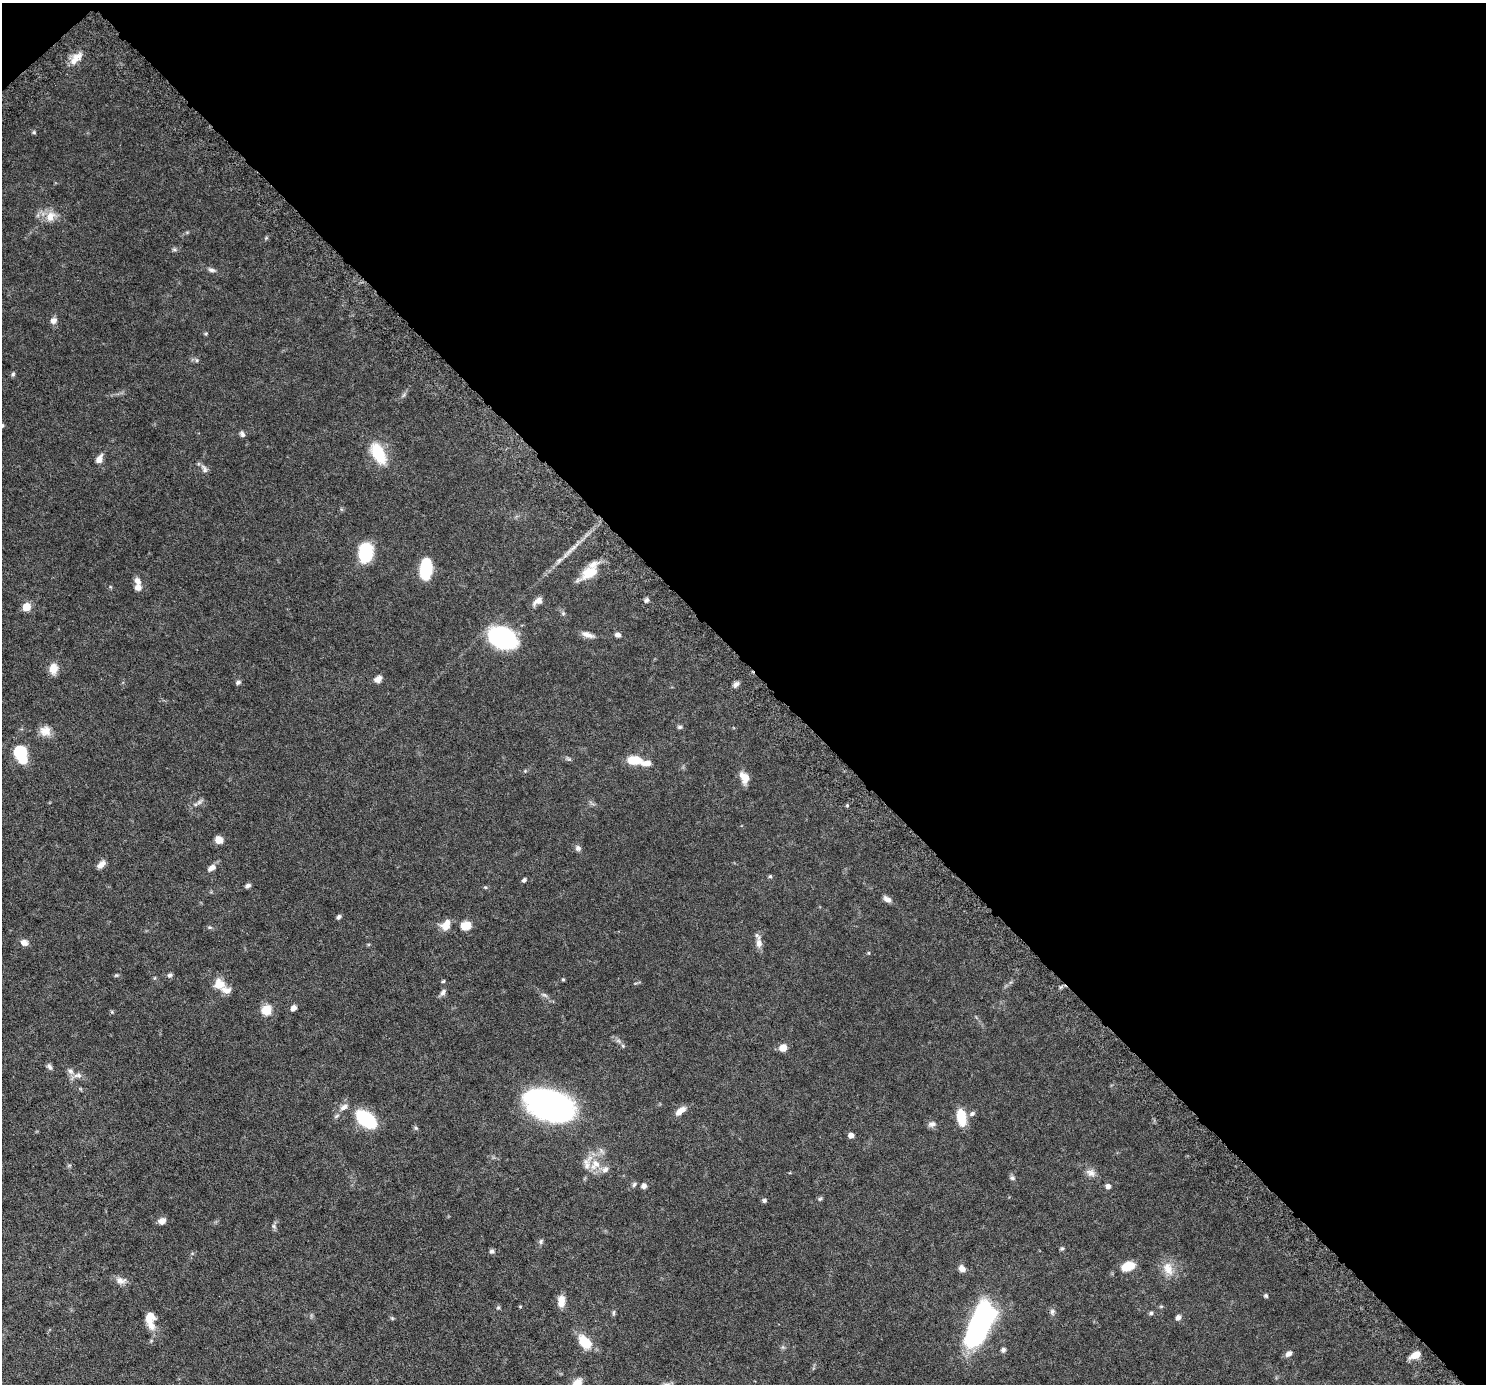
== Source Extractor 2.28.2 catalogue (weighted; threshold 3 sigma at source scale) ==
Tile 3 of 4 x 4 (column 3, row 1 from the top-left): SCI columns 3039-4522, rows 4490-5871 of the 6076 x 6075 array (HDU 1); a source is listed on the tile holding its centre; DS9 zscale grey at full resolution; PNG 1488 x 1386 px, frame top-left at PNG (2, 3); no overlay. Shown black and unused: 48% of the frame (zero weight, under 6 of 12 exposures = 4% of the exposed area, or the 3 px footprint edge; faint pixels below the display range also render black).
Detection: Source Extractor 2.28.2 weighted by HDU 2 'WHT'; one run over the whole footprint, this tile lists its part. Background 0.0542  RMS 0.0019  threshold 0.00759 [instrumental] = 3 sigma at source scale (4.09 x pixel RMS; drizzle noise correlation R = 1.36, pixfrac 0.8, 0.05/0.05 arcsec/px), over >= 5 px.
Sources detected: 118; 1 inside a brighter object's white glare — not listed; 7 inside a brighter listed object's ellipse — not listed separately; the other 110 listed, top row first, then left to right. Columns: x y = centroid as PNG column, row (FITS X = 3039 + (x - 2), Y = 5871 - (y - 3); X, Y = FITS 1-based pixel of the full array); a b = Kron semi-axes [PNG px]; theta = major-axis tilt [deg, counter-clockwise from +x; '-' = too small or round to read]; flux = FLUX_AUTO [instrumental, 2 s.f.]
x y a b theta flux
76 58 21 9 46 1.7
34 132 5 5 - 0.2
50 216 16 12 56 1.8
266 238 5 5 - 0.18
174 250 7 4 -1 0.28
211 270 10 5 -9 0.47
53 320 8 7 - 0.76
197 360 6 4 -89 0.22
13 374 6 5 - 0.26
242 434 8 6 -66 0.43
378 454 24 12 -63 5.9
99 459 9 6 61 1.2
204 469 13 6 -59 0.61
571 549 35 5 41 1.9
366 552 17 11 82 9
426 569 18 9 85 9.5
589 573 24 11 30 3.5
138 587 8 7 - 0.93
646 600 6 5 - 0.37
537 601 13 7 32 0.88
26 607 6 6 - 3.4
563 613 6 5 - 0.26
587 635 16 6 -19 0.95
618 635 7 5 -8 0.55
502 638 21 14 -23 28
53 669 13 10 83 1.6
378 679 9 7 36 0.92
238 682 7 5 17 0.37
736 684 9 6 33 0.55
680 727 7 5 1 0.29
45 731 14 13 - 1.6
22 757 17 9 -90 5.9
569 759 8 4 -30 0.28
635 760 14 8 -2 3.6
525 771 5 5 - 0.17
744 778 14 9 -62 1.7
199 802 7 6 - 0.45
847 805 5 3 - 0.16
219 840 7 7 - 1.6
578 848 8 7 - 0.48
101 864 10 6 46 1
211 868 11 7 34 0.84
770 876 5 4 - 0.21
524 880 6 4 44 0.31
248 886 6 5 - 0.41
485 887 6 3 -18 0.2
887 899 10 6 -35 0.8
339 917 6 5 - 0.39
446 925 11 8 59 2.1
466 925 11 9 10 2
210 927 7 3 1 0.23
24 942 9 8 - 0.85
759 943 13 8 -82 1.1
869 953 5 3 - 0.14
116 975 5 5 - 0.21
170 975 7 5 11 0.38
563 979 5 3 - 0.17
443 981 5 4 - 0.2
219 984 15 14 - 2.1
443 992 10 6 56 0.53
544 995 10 4 -33 0.42
293 1008 7 6 - 0.63
266 1010 6 5 - 7.8
112 1012 6 3 -72 0.17
623 1046 6 4 -72 0.23
783 1048 9 8 - 1.2
49 1067 9 6 -49 0.43
78 1075 12 8 1 0.91
550 1105 37 21 -19 54
344 1107 11 7 29 0.84
680 1111 14 6 39 1.4
972 1114 8 7 - 0.47
961 1117 17 9 -81 4
366 1119 16 9 -36 16
932 1124 10 7 12 0.66
416 1128 6 5 - 0.25
851 1135 5 4 - 0.96
595 1165 19 12 52 2.8
1090 1173 13 9 -24 0.96
1012 1178 8 5 -28 0.37
634 1184 7 5 71 0.31
644 1186 6 6 - 0.6
1108 1186 6 5 - 0.6
820 1199 6 5 - 0.25
764 1200 6 5 - 0.32
162 1221 9 7 22 0.75
274 1226 7 5 -61 0.32
541 1241 8 5 73 0.34
1062 1249 6 5 - 0.24
492 1251 6 6 - 0.39
1128 1266 16 10 20 2.5
962 1268 8 7 - 0.92
1168 1269 20 13 -68 2.2
121 1280 16 9 -5 0.96
1266 1296 5 5 - 0.26
561 1301 13 8 83 1.7
520 1306 5 3 - 0.13
498 1307 5 5 - 0.23
1052 1311 8 6 88 0.42
613 1313 8 4 89 0.27
1151 1313 5 5 - 0.3
1178 1317 7 6 - 0.55
392 1318 6 4 -44 0.21
150 1319 20 9 -84 2.6
979 1325 36 15 68 49
585 1342 13 9 -45 4.8
1003 1350 6 6 - 0.44
1289 1354 9 6 38 0.68
1415 1355 11 6 27 1.7
577 1384 13 9 64 2.1
Isophote crosses this tile's border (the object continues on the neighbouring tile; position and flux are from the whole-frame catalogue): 1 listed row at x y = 577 1384